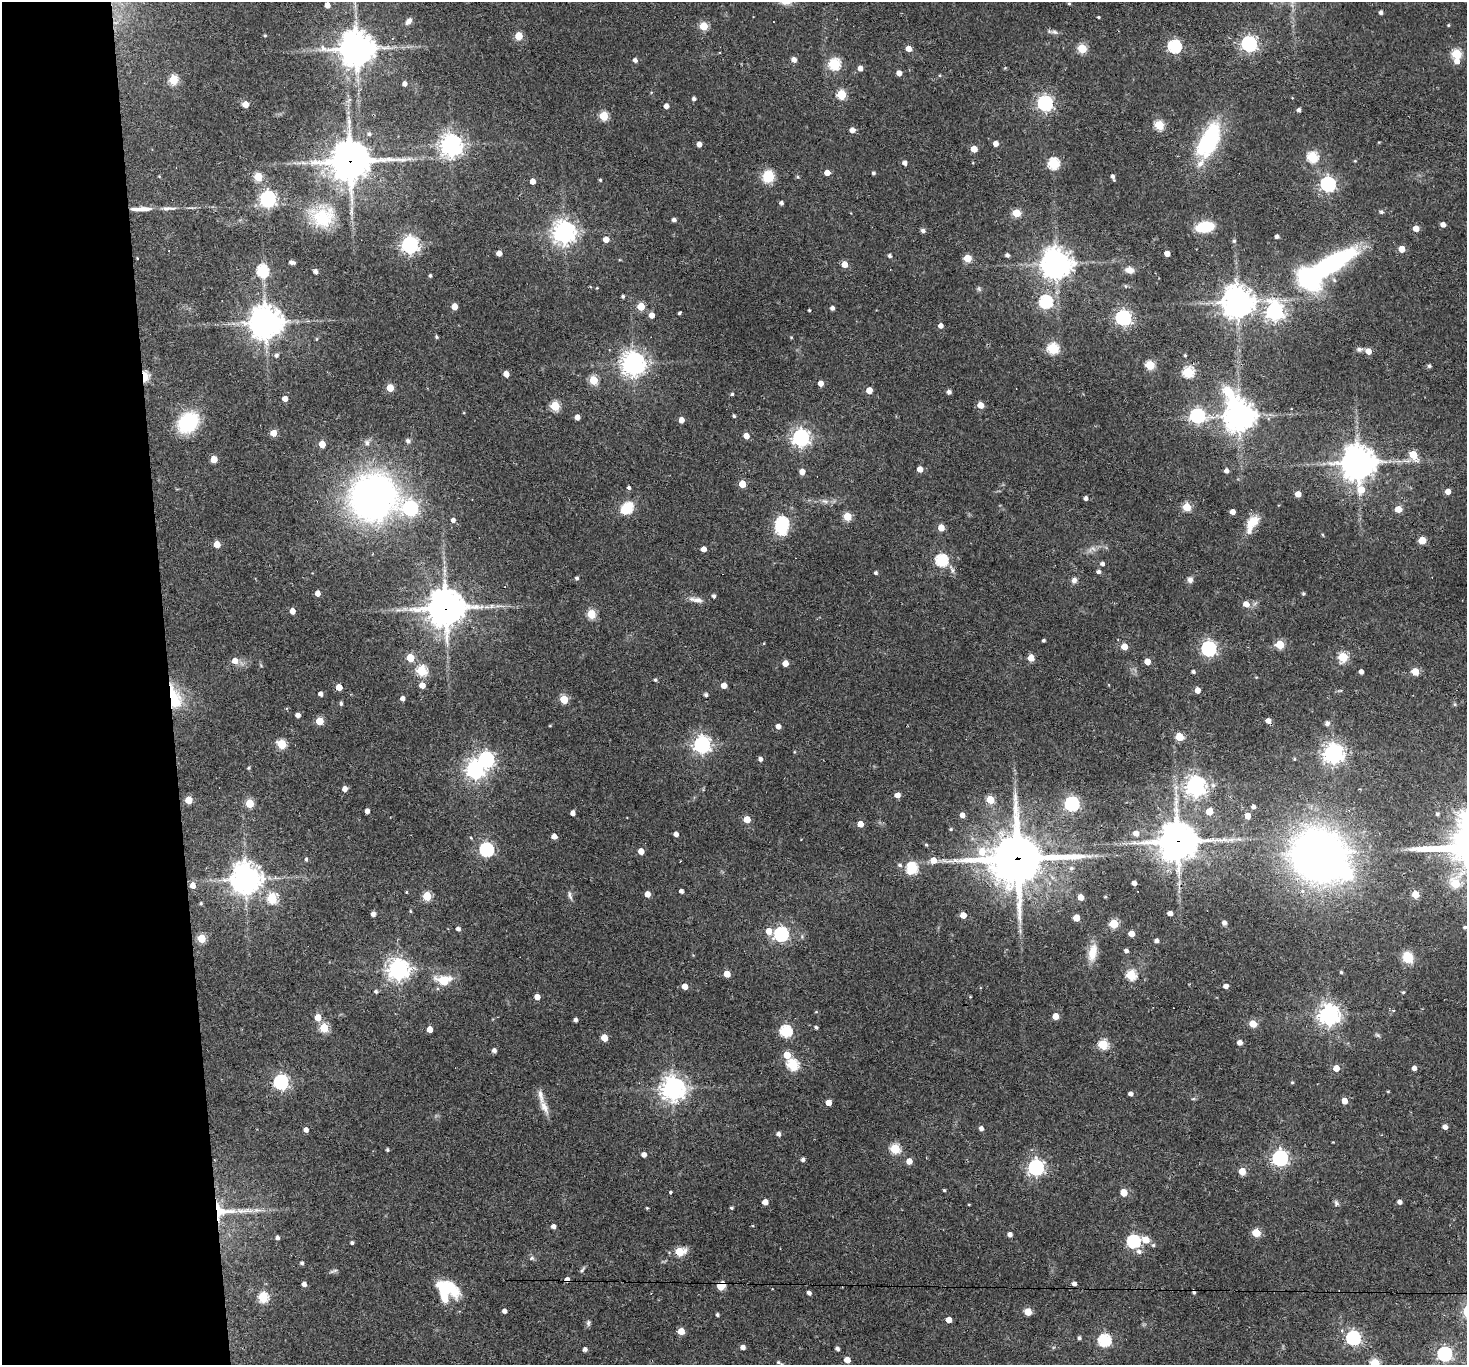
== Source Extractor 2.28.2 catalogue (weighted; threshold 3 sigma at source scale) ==
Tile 4 of 3 x 3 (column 1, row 2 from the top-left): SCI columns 1-1465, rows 1523-2885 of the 4396 x 4374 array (HDU 1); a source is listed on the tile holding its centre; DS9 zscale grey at full resolution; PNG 1469 x 1367 px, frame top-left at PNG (2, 2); no overlay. Shown black and unused: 12% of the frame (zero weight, under 2 of 3 exposures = <1% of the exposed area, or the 3 px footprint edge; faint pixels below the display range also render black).
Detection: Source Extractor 2.28.2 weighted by HDU 2 'WHT'; one run over the whole footprint, this tile lists its part. Background 0.0647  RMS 0.0057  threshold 0.0257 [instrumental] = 3 sigma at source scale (4.5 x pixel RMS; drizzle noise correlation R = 1.50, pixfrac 1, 0.05/0.05 arcsec/px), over >= 5 px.
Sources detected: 393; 2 inside a brighter object's white glare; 5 cosmic-ray / hot-pixel residue — not listed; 5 inside a brighter listed object's ellipse — not listed separately; the other 381 listed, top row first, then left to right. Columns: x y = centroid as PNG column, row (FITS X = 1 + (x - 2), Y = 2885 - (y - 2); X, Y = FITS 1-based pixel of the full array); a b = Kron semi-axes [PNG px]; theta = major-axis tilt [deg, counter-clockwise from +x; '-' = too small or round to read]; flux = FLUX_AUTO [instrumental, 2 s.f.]
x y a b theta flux
1069 3 4 3 - 0.63
327 5 5 4 - 4
1381 12 4 4 - 1.5
1098 17 3 3 - 0.73
409 21 10 7 50 2.7
1448 25 4 3 - 0.51
704 26 5 5 - 21
1054 32 10 6 -15 1.7
265 35 4 3 - 0.6
519 36 5 5 - 16
1249 44 6 6 - 160
1174 46 6 6 - 90
908 48 5 4 - 5.2
1082 48 5 5 - 28
356 49 12 11 - 1000
1457 54 5 5 - 36
794 59 5 5 - 3.3
635 60 4 4 - 1.9
1457 61 6 6 - 3.4
834 64 6 5 - 54
860 68 5 5 - 3
899 73 4 4 - 3.8
173 80 5 5 - 26
405 84 4 4 - 2.6
842 94 5 5 - 29
694 99 4 4 - 1.5
1045 103 6 6 - 150
245 104 5 5 - 6.6
666 106 4 4 - 2.9
1299 110 4 4 - 1.6
604 116 5 5 - 27
1159 125 5 5 - 30
852 130 5 4 - 3.8
369 134 6 5 - 1.5
1209 140 38 17 63 59
996 143 5 4 - 3.7
699 144 4 4 - 3.3
451 145 7 7 - 440
974 149 5 4 - 8.3
1312 157 5 5 - 47
409 159 7 4 0 1.5
350 161 14 13 - 1400
1355 161 5 3 - 0.45
905 163 4 4 - 2.5
1053 163 6 5 - 52
827 173 4 4 - 5
873 173 4 4 - 0.99
159 176 4 3 - 0.43
768 176 11 10 - 14
258 177 5 5 - 20
798 177 5 4 - 0.84
1113 177 6 3 -73 1.7
600 180 4 3 - 0.65
532 181 4 4 - 5.2
1328 184 6 6 - 150
268 199 6 6 - 180
781 203 4 4 - 1.6
169 208 22 5 -1 3.5
141 209 24 5 2 6.8
1381 212 5 5 - 1.3
1016 213 5 5 - 18
322 217 32 29 -5 30
674 220 4 4 - 1.8
1443 224 4 4 - 3.3
1205 227 11 7 10 32
1416 228 5 4 - 5.8
923 230 6 5 - 1.5
564 232 8 7 - 440
1277 236 4 4 - 1.8
606 239 4 4 - 5.8
1234 241 5 5 - 0.86
410 245 6 6 - 220
1402 249 5 5 - 7.1
499 253 4 4 - 3.4
1167 253 4 4 - 5.5
1007 255 5 4 - 1.5
890 256 5 4 - 1.3
967 258 5 5 - 18
292 262 6 3 -9 2.3
844 264 5 4 - 6.3
1056 264 10 9 - 740
1331 264 41 13 31 100
1129 270 9 7 -16 4.2
262 271 6 5 - 61
315 271 4 4 - 2.2
430 275 3 3 - 1.1
1334 280 6 5 - 1.2
597 288 3 3 - 0.37
979 289 7 4 -46 1
623 296 3 3 - 0.97
1046 302 6 6 - 81
1237 302 10 10 - 840
454 306 5 4 - 6.5
641 306 5 5 - 16
832 308 4 4 - 2
809 310 3 3 - 0.72
1275 311 7 6 - 240
679 313 3 3 - 0.78
651 315 4 4 - 4.8
1123 318 6 6 - 160
266 322 10 10 - 920
941 325 5 5 - 2.6
436 337 4 4 - 0.86
791 337 4 3 - 0.5
316 339 5 3 - 0.57
1053 348 6 5 - 49
1359 349 9 6 -4 1.5
1368 351 5 4 - 5.8
276 355 5 5 - 1.6
1185 355 3 3 - 0.69
633 363 8 7 - 520
1150 365 5 5 - 26
1429 366 5 5 - 1.1
1188 372 5 5 - 51
506 374 4 4 - 4.5
145 377 6 3 90 33
593 380 5 5 - 23
821 383 4 4 - 4.5
390 388 5 5 - 12
869 390 5 4 - 7.3
949 392 4 4 - 2
732 394 4 4 - 0.82
285 398 4 4 - 4.3
980 405 5 4 - 6.9
555 406 5 5 - 31
734 416 4 3 - 0.77
1197 416 6 6 - 130
1239 416 14 10 -67 720
577 417 4 4 - 3.3
681 420 4 4 - 4.2
188 422 20 15 46 40
273 433 5 4 - 7.4
746 436 5 4 - 5
801 438 6 6 - 230
408 441 6 6 - 1.8
367 443 8 7 - 2
322 444 5 4 - 8.6
1413 455 7 5 -55 14
214 459 5 4 - 10
1358 463 13 11 -82 1000
920 469 4 4 - 4.9
1226 471 5 4 - 2.5
802 472 4 4 - 5.1
742 484 5 4 - 14
629 488 3 3 - 1.8
1448 491 5 4 - 4.4
1298 494 4 4 - 5.7
373 497 38 36 29 280
1086 498 4 4 - 2
825 501 9 6 -26 1.9
1187 507 5 5 - 22
410 508 6 6 - 130
627 508 7 6 - 38
1398 509 5 5 - 7.7
1232 512 4 4 - 4.1
847 516 5 5 - 21
453 520 4 4 - 2.4
782 523 6 5 - 70
1252 523 24 12 61 11
941 528 5 4 - 8.6
1323 535 5 3 - 0.53
1422 540 5 5 - 15
217 544 5 4 - 7.5
704 549 4 4 - 3.7
941 560 6 6 - 71
1102 564 5 4 - 1.7
1099 572 4 4 - 1.8
876 573 4 4 - 1
577 578 4 4 - 1.2
1074 580 8 6 63 2.3
1190 580 7 6 - 2.4
318 593 5 4 - 3.5
1303 594 4 4 - 0.87
714 596 4 4 - 1.5
696 600 19 6 -8 3.7
1246 604 6 5 - 4.5
491 606 6 4 89 0.94
446 608 13 12 - 1100
292 611 5 4 - 4.4
591 614 5 5 - 28
1043 640 3 3 - 0.91
764 643 3 3 - 0.49
1280 644 5 5 - 23
1124 646 5 4 - 8.1
1208 648 6 6 - 140
1343 657 5 5 - 31
410 658 5 5 - 16
1031 658 5 4 - 7.7
235 661 6 6 - 4.3
1147 661 5 4 - 7.1
785 663 4 4 - 5.3
421 670 5 5 - 43
1415 671 5 5 - 13
1193 672 5 4 - 1.2
1361 672 4 4 - 2.6
655 680 4 4 - 0.95
422 685 5 4 - 6
724 685 4 4 - 4.8
339 687 5 4 - 7.2
1198 690 5 4 - 4.7
320 694 4 4 - 2.4
706 695 4 4 - 1.4
175 698 33 14 -76 20
402 698 5 4 - 2.4
564 699 5 5 - 20
341 703 4 4 - 1.3
298 715 4 4 - 2.6
319 721 5 5 - 16
1327 723 6 5 - 2
778 726 5 4 - 3.4
1179 737 5 5 - 18
281 744 5 5 - 30
702 745 6 6 - 220
794 752 4 3 - 0.44
1333 753 7 7 - 350
486 759 7 6 - 150
760 759 4 4 - 2.2
1294 759 4 3 - 0.64
249 768 5 4 - 0.72
475 769 7 6 - 260
1213 785 6 6 - 1.3
1195 786 7 7 - 350
344 789 5 5 - 3.3
897 795 5 4 - 4.2
189 800 5 5 - 13
990 800 5 5 - 18
250 803 5 5 - 20
1072 804 6 6 - 130
1253 807 4 3 - 1.7
367 811 4 4 - 2.8
1209 811 5 5 - 8.6
573 813 4 4 - 3
1437 814 4 4 - 1.2
962 815 4 4 - 3.6
1247 816 5 4 - 6.1
747 819 5 4 - 9.4
860 824 4 4 - 7.4
951 829 4 4 - 0.65
1136 833 6 5 - 3.8
676 834 4 4 - 2.6
554 836 4 4 - 4.3
471 838 4 4 - 0.55
1177 841 12 12 - 1500
926 845 4 4 - 0.73
486 850 6 6 - 110
641 851 4 4 - 6
1319 855 45 40 -23 370
1018 858 21 19 2 2400
306 859 5 4 - 1
933 860 6 6 - 6.4
900 865 5 5 - 1.3
912 868 6 6 - 52
1071 868 7 6 - 1.5
245 879 10 9 - 760
1134 883 4 4 - 3
1455 883 6 5 - 22
192 885 5 5 - 4.4
681 891 4 4 - 2.3
406 892 3 3 - 0.49
647 894 4 4 - 5.4
1415 894 5 5 - 11
427 896 5 5 - 25
570 896 13 5 -74 1.7
1080 897 5 4 - 6.3
1105 897 3 3 - 0.57
272 898 5 5 - 35
201 903 4 3 - 0.72
411 911 3 2 - 0.59
1170 913 4 4 - 2.9
373 914 4 4 - 2.6
963 915 4 4 - 6
1076 918 5 5 - 11
1224 923 4 4 - 2.3
1113 924 5 5 - 26
1465 927 3 3 - 0.9
458 929 4 4 - 2
768 931 5 5 - 6.9
1131 933 5 4 - 6.8
781 934 6 6 - 120
201 938 5 5 - 21
1156 940 4 4 - 2
1126 951 4 4 - 1.8
1092 952 23 10 78 8.6
1408 957 12 10 -65 9.9
398 969 7 7 - 420
1341 972 4 4 - 0.73
727 974 5 4 - 7.7
1131 975 5 5 - 41
444 981 16 11 -4 14
685 986 4 4 - 5.5
1226 986 4 4 - 3
376 991 4 4 - 1.2
1403 992 4 3 - 0.65
537 997 4 4 - 5.6
970 997 4 3 - 0.42
1393 1010 3 3 - 0.93
1329 1015 7 7 - 370
1055 1016 5 4 - 8.3
318 1017 5 5 - 8.2
575 1020 4 3 - 2
1253 1024 5 5 - 12
816 1027 4 3 - 1.2
324 1028 5 5 - 29
430 1029 5 4 - 5.7
786 1031 6 6 - 61
1378 1035 8 4 -36 0.98
604 1038 5 4 - 10
1240 1043 4 4 - 3.3
1103 1045 5 5 - 36
494 1050 4 4 - 2.4
787 1055 5 5 - 13
793 1065 6 5 - 50
1336 1068 5 5 - 5.9
1414 1068 4 4 - 2.9
281 1082 6 6 - 140
1292 1082 4 4 - 0.62
673 1088 8 8 - 460
1388 1091 5 3 - 0.47
1130 1094 4 4 - 2.2
1193 1099 6 4 18 0.71
1344 1101 5 5 - 5.4
828 1103 4 4 - 6.1
544 1107 23 9 -66 5.6
1445 1127 4 4 - 2.7
981 1128 5 4 - 2.2
306 1130 4 4 - 2.8
778 1134 5 4 - 2.1
895 1149 5 5 - 38
387 1150 3 3 - 0.92
644 1155 4 4 - 3.1
1280 1158 6 6 - 180
803 1160 4 3 - 1.7
909 1161 5 5 - 5.2
1036 1167 6 6 - 180
1242 1171 5 5 - 10
944 1190 3 3 - 0.73
670 1192 4 3 - 0.77
1124 1192 5 5 - 11
765 1202 4 4 - 4.8
1400 1202 4 4 - 2.3
1336 1203 8 5 -47 1.3
969 1205 4 3 - 0.46
647 1208 3 3 - 0.55
731 1208 3 3 - 0.79
222 1211 33 21 -5 21
553 1226 4 4 - 2.7
1256 1233 5 5 - 22
1010 1234 4 4 - 2.5
277 1238 4 4 - 1.7
1146 1240 6 5 - 9.1
1133 1241 6 6 - 84
352 1243 4 3 - 1.1
1153 1245 5 5 - 0.92
1139 1251 7 6 - 2.1
679 1252 6 5 - 26
532 1258 7 6 - 1.2
302 1263 4 4 - 1.2
582 1270 9 4 50 1
333 1271 13 3 19 1.2
304 1284 4 4 - 2.6
1074 1284 4 4 - 2.1
721 1285 7 5 56 21
444 1289 28 14 -18 24
809 1293 4 4 - 2.2
263 1297 5 5 - 43
504 1311 4 4 - 2.5
1028 1312 5 5 - 14
717 1315 4 3 - 1.3
949 1320 4 4 - 5.7
588 1323 9 5 89 1.2
681 1331 5 4 - 10
1079 1338 4 4 - 1.3
1353 1338 6 6 - 130
1104 1340 6 6 - 76
743 1347 4 4 - 2.9
585 1349 4 4 - 2.2
837 1349 4 4 - 1.8
1445 1354 6 6 - 140
847 1360 5 4 - 7.7
778 1362 5 4 - 0.83
1375 1363 5 5 - 32
Overlapping masked pixels (flux is a lower limit): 8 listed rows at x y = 350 161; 145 377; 446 608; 175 698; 1177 841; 1018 858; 222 1211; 721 1285
Isophote crosses this tile's border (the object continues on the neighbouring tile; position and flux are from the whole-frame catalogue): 1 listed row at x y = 1375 1363